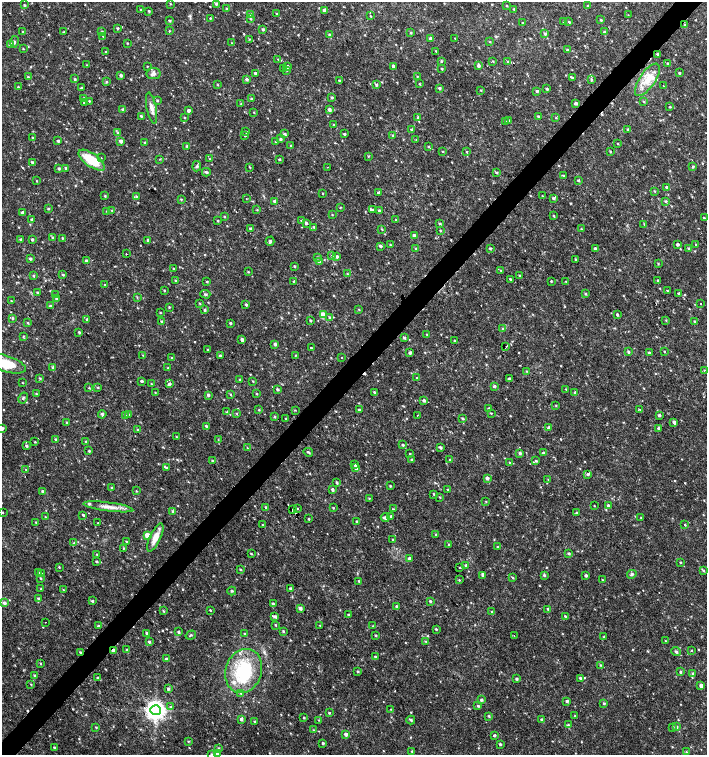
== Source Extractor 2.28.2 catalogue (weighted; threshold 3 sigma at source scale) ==
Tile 10 of 4 x 4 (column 2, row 3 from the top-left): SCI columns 1636-3044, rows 1507-3012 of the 6025 x 6032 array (HDU 1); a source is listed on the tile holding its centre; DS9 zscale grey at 2 x 2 block average (1 PNG px = mean of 2 x 2 image px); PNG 709 x 757 px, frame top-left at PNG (2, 2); each listed source drawn as its Kron ellipse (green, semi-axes under 4 px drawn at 4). Shown black and unused: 4% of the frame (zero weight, under 2 of 3 exposures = <1% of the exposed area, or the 3 px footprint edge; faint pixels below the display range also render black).
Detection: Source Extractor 2.28.2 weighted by HDU 2 'WHT'; one run over the whole footprint, this tile lists its part. Background 0.0176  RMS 0.0034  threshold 0.0152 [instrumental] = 3 sigma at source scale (4.5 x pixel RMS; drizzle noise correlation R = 1.50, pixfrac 1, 0.0396/0.0396 arcsec/px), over >= 5 px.
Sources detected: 734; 1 inside a brighter object's white glare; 11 cosmic-ray / hot-pixel residue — neither listed nor drawn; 2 coinciding with a brighter row at this scale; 7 inside a brighter listed object's ellipse — not listed separately; of the other 713, all 500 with FLUX_AUTO >= 0.504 (the completeness limit of this list) listed and drawn (213 fainter detections not listed), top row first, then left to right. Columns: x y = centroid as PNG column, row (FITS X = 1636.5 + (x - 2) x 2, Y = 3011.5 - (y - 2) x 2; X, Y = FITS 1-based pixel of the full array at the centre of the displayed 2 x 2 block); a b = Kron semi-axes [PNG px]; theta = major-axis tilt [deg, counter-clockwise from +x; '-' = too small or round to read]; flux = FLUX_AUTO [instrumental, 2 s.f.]
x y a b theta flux
170 3 3 2 - 0.57
216 4 3 3 - 1.3
24 5 3 2 - 0.88
587 5 3 2 - 0.56
506 6 2 2 - 0.61
226 9 2 2 - 0.74
514 9 3 3 - 0.72
140 10 2 2 - 0.77
324 10 3 3 - 4.3
149 11 3 2 - 0.9
251 14 3 3 - 1.1
277 14 2 2 - 0.86
628 15 3 2 - 0.61
370 16 3 2 - 0.81
210 18 2 2 - 0.75
250 19 3 3 - 0.81
601 20 4 3 - 1
169 21 3 2 - 1.1
563 21 2 2 - 0.51
569 22 3 2 - 0.81
523 23 2 2 - 0.53
685 25 3 3 - 1
117 28 3 3 - 1
263 29 3 2 - 1.4
102 31 3 2 - 0.58
169 31 2 2 - 1.1
22 32 4 2 - 0.62
64 32 3 2 - 0.78
604 32 3 3 - 1.1
411 33 3 2 - 0.77
545 34 3 3 - 1.3
329 35 3 3 - 1.2
103 36 2 2 - 0.91
430 38 3 3 - 2.3
455 38 2 2 - 0.57
249 39 3 2 - 0.58
14 42 6 3 81 1.1
490 42 3 2 - 0.65
127 43 3 2 - 0.54
232 43 3 2 - 0.53
11 45 3 3 - 2.9
23 49 3 2 - 0.55
567 50 3 2 - 1.3
436 51 2 2 - 0.54
106 52 2 2 - 1.1
658 54 3 2 - 2.1
278 59 3 2 - 0.63
441 61 2 2 - 1
493 61 3 2 - 0.59
508 62 4 3 - 1.3
667 63 2 2 - 0.65
87 65 3 2 - 0.63
147 66 2 2 - 0.52
287 66 3 3 - 2.1
393 66 2 2 - 3
478 66 3 2 - 2.2
284 69 3 2 - 0.67
442 69 3 2 - 0.72
287 70 3 3 - 0.77
255 73 2 2 - 1.4
679 73 3 2 - 0.93
153 74 7 5 8 2.7
121 75 3 3 - 1.8
417 76 2 2 - 0.53
28 77 3 3 - 1
572 78 3 3 - 1.1
75 79 3 3 - 0.89
247 79 3 3 - 1.4
591 79 4 3 - 1.1
647 80 19 8 56 13
106 81 4 3 - 0.8
339 81 4 2 - 1
419 84 3 2 - 0.57
217 85 3 3 - 0.57
376 85 3 3 - 1.4
664 86 2 2 - 0.87
18 87 2 2 - 0.83
82 88 4 2 - 1.1
439 88 3 2 - 1.7
547 89 3 2 - 1.4
481 90 2 2 - 0.67
537 91 3 3 - 1.2
332 97 2 2 - 1.2
84 98 3 2 - 0.8
252 99 2 2 - 2
157 100 3 2 - 0.72
89 101 3 2 - 0.78
644 102 3 2 - 0.65
84 103 3 2 - 0.84
576 103 3 3 - 1.6
241 104 3 2 - 0.5
670 107 3 2 - 0.71
152 108 16 5 -79 5.3
123 109 3 3 - 2.1
329 109 3 3 - 3
189 110 2 2 - 2.6
254 112 3 2 - 0.51
141 116 2 2 - 0.99
184 117 3 2 - 0.65
538 117 3 2 - 1.4
418 118 3 3 - 1.4
556 118 3 2 - 0.57
509 120 3 3 - 0.95
505 121 3 3 - 0.64
333 125 3 2 - 0.75
411 129 3 2 - 0.69
628 129 3 3 - 1.2
246 132 3 2 - 0.91
118 133 4 3 - 0.94
285 134 4 3 - 1
344 134 2 2 - 1.1
245 135 3 2 - 1
393 136 3 3 - 1.2
32 137 2 2 - 0.69
280 139 3 3 - 1.4
416 140 3 3 - 0.59
58 141 2 2 - 1.4
121 141 3 3 - 2.5
276 142 3 3 - 0.71
145 143 3 2 - 1.7
618 144 2 2 - 0.57
187 146 3 3 - 1.1
291 146 3 3 - 0.77
428 146 3 2 - 0.73
442 151 3 2 - 0.53
610 151 3 2 - 0.64
467 152 3 2 - 0.61
368 156 3 2 - 0.61
101 158 2 2 - 0.96
160 159 3 2 - 0.51
210 159 3 3 - 0.73
279 159 3 2 - 0.9
92 160 15 6 -35 25
32 162 3 2 - 1.1
197 166 5 3 - 1.7
693 166 3 3 - 0.88
250 167 3 2 - 0.64
328 167 2 2 - 0.51
59 168 3 3 - 1.3
66 168 3 2 - 1.2
206 172 4 2 - 1.4
496 173 3 3 - 0.76
564 176 3 3 - 0.86
578 180 3 2 - 0.96
36 181 3 2 - 0.54
666 187 3 2 - 1.2
654 191 3 2 - 0.71
378 192 3 3 - 1.2
322 193 2 2 - 0.51
105 196 2 2 - 0.79
136 196 4 3 - 1.1
542 196 2 2 - 0.6
246 198 2 2 - 0.77
553 198 3 3 - 1.4
181 199 3 3 - 0.82
274 201 3 3 - 1.7
666 201 3 3 - 1.1
340 207 3 3 - 0.6
48 209 3 3 - 0.75
112 210 3 2 - 0.58
257 210 3 3 - 0.75
372 210 4 3 - 1.4
379 210 3 3 - 0.83
107 211 3 2 - 1.3
22 213 2 2 - 2.3
332 215 3 2 - 0.55
224 216 3 2 - 0.58
554 216 3 3 - 0.67
704 218 3 2 - 0.88
32 220 3 2 - 2.9
396 220 3 2 - 0.71
217 221 2 2 - 1
302 221 3 3 - 1.5
306 223 3 3 - 1.6
440 224 3 2 - 1.2
644 224 3 2 - 0.54
314 227 3 3 - 0.94
250 228 2 2 - 1.1
382 229 3 2 - 0.54
582 229 3 2 - 0.56
440 230 3 2 - 0.63
414 235 3 3 - 1.8
53 238 3 3 - 1
62 238 3 3 - 0.8
21 239 3 2 - 1.4
32 239 2 2 - 1.5
148 240 2 2 - 1.3
270 241 4 3 - 1.4
390 245 3 2 - 0.81
677 245 2 2 - 1.9
696 245 2 2 - 0.58
380 246 3 3 - 1.6
490 248 3 3 - 0.89
595 248 3 3 - 1.5
688 248 3 3 - 0.95
416 249 4 3 - 0.91
126 254 2 2 - 1.8
332 256 3 3 - 0.94
318 257 3 3 - 1
337 257 2 2 - 2
30 259 3 3 - 1.5
575 259 2 2 - 0.63
86 261 3 2 - 2.3
319 262 3 3 - 2.7
658 263 3 2 - 0.52
294 266 3 3 - 0.89
174 269 2 2 - 1
501 271 3 2 - 0.64
248 272 3 2 - 0.67
347 274 2 2 - 0.59
63 275 3 2 - 0.97
33 276 3 3 - 1.1
520 276 3 2 - 1.1
510 279 2 2 - 0.97
175 280 3 2 - 0.65
658 280 3 2 - 0.84
294 281 3 2 - 0.6
551 281 2 2 - 0.66
566 281 3 3 - 0.62
207 282 2 2 - 0.76
104 284 3 2 - 0.54
164 290 2 2 - 0.68
667 291 3 2 - 0.62
37 292 3 3 - 0.75
679 293 3 2 - 1.2
205 294 5 3 - 0.99
585 294 3 3 - 0.94
55 295 3 3 - 0.69
137 298 3 2 - 0.6
56 299 3 2 - 0.98
11 301 2 2 - 0.56
200 303 3 2 - 0.62
701 304 2 2 - 0.96
246 305 3 3 - 1.3
50 306 3 2 - 1.6
169 307 3 2 - 0.7
359 309 3 2 - 0.52
205 310 3 3 - 1
160 313 3 2 - 0.54
323 315 3 3 - 18
617 315 3 2 - 1.1
329 317 3 3 - 0.73
12 318 3 3 - 0.96
87 319 3 3 - 1.2
666 320 3 3 - 0.55
161 321 3 2 - 0.95
310 321 3 2 - 0.91
695 321 3 2 - 0.58
28 323 3 2 - 0.87
230 323 3 2 - 1
503 329 3 3 - 0.76
79 332 3 3 - 1.1
427 334 3 2 - 0.79
23 336 3 2 - 0.68
404 338 3 3 - 1.1
242 340 2 2 - 2.8
454 341 3 2 - 0.75
275 344 3 3 - 1.5
506 347 3 2 - 2
311 348 2 2 - 4.7
207 349 2 2 - 0.53
628 352 3 3 - 1.2
664 352 2 2 - 0.57
410 353 2 2 - 1.8
649 353 2 2 - 1.3
143 355 3 2 - 0.54
295 355 3 2 - 0.53
220 356 3 3 - 1.2
341 357 2 2 - 1.4
172 358 3 3 - 0.7
5 364 21 8 -17 25
53 367 3 3 - 1.4
168 368 3 2 - 1.2
704 370 2 2 - 0.55
526 371 3 2 - 0.56
416 377 2 2 - 0.8
40 378 3 3 - 0.89
509 379 3 2 - 1.4
240 380 3 3 - 0.98
142 381 2 2 - 1.1
253 381 2 2 - 0.58
22 383 2 2 - 0.51
151 384 3 2 - 0.63
169 384 3 3 - 1.7
494 386 3 2 - 1.5
97 387 3 2 - 0.65
89 388 3 2 - 0.61
277 389 3 3 - 1.2
566 389 3 2 - 0.56
374 392 4 2 - 0.84
155 393 3 2 - 0.51
575 393 2 2 - 2
36 394 3 3 - 0.62
230 394 3 3 - 0.69
257 394 2 2 - 0.69
208 395 3 3 - 1.6
23 398 6 3 61 1.3
424 401 2 2 - 2.1
556 405 3 2 - 0.56
489 408 3 3 - 0.9
259 410 3 2 - 0.62
295 410 3 3 - 0.54
359 410 3 2 - 1.2
640 410 4 2 - 0.6
227 412 3 3 - 0.74
237 413 3 2 - 0.55
491 413 3 2 - 0.64
102 414 4 3 - 2
128 414 3 3 - 0.79
125 415 3 2 - 0.62
417 415 2 2 - 0.54
659 415 2 2 - 1.7
275 417 3 2 - 0.7
463 418 3 2 - 1.1
286 419 3 2 - 0.86
67 422 3 2 - 0.75
674 422 3 2 - 2.6
206 426 3 2 - 1
549 427 3 3 - 1.5
2 428 3 3 - 2.4
658 428 3 2 - 1.4
138 430 3 2 - 0.65
177 437 3 2 - 0.58
56 440 3 2 - 1.2
218 440 3 2 - 0.58
86 441 3 2 - 0.59
35 442 2 2 - 0.56
403 445 2 2 - 1.2
26 446 3 3 - 1.5
440 447 3 2 - 1.7
247 448 3 2 - 0.58
89 451 3 2 - 0.95
308 452 5 2 - 1
520 453 3 3 - 1.4
543 453 3 3 - 1.6
410 454 2 2 - 0.62
411 460 3 2 - 0.91
450 460 3 2 - 0.78
212 461 3 2 - 0.93
536 461 3 3 - 1
510 462 3 2 - 0.51
355 465 3 3 - 1.6
166 468 4 3 - 1.3
356 468 3 3 - 4.3
26 469 3 2 - 0.51
588 474 3 3 - 1.4
487 478 3 3 - 2.3
548 479 3 2 - 0.54
337 483 3 2 - 1.2
390 486 3 2 - 0.77
111 488 3 2 - 0.77
332 490 3 3 - 1.6
448 490 3 3 - 0.66
42 491 3 3 - 1.5
136 491 3 2 - 0.52
434 494 3 3 - 0.76
440 497 3 2 - 0.72
369 498 3 2 - 0.62
486 502 3 2 - 0.55
594 506 2 2 - 0.54
608 506 3 2 - 1.4
108 507 25 4 -7 6.9
265 507 3 2 - 0.86
297 508 3 3 - 0.74
333 508 3 2 - 0.6
393 509 3 3 - 0.74
292 510 2 2 - 2.5
172 511 3 3 - 0.99
2 512 2 2 - 0.56
577 513 3 3 - 0.76
83 515 2 2 - 0.95
45 517 3 2 - 0.55
390 517 3 3 - 2.3
385 518 4 3 - 3
641 518 3 2 - 0.59
309 519 3 3 - 0.66
356 521 3 2 - 0.67
36 522 3 2 - 0.6
98 523 2 2 - 1
262 525 2 2 - 0.53
685 525 3 2 - 0.68
436 534 3 3 - 0.82
147 535 3 3 - 8.4
155 538 15 5 65 8.4
393 540 3 2 - 0.69
126 541 3 2 - 0.73
74 543 3 3 - 0.69
449 544 3 2 - 0.56
498 547 3 2 - 0.65
123 548 3 2 - 0.56
569 553 3 3 - 1.2
96 554 3 2 - 0.52
251 554 3 2 - 0.67
409 559 3 3 - 3.1
96 561 2 2 - 1.1
681 563 2 2 - 0.63
466 565 3 3 - 1.4
59 567 3 2 - 0.59
460 568 2 2 - 1.5
240 569 3 2 - 0.86
703 571 3 3 - 0.97
38 573 3 3 - 1.1
42 574 3 2 - 0.61
632 574 5 3 - 1.8
544 575 3 3 - 1.5
586 575 2 2 - 1.7
483 576 4 3 - 0.93
512 577 3 3 - 0.75
40 578 3 2 - 0.72
459 580 3 3 - 0.74
602 580 3 2 - 0.53
359 581 3 3 - 1.1
290 588 3 3 - 1
41 589 3 2 - 0.6
63 590 2 2 - 0.51
232 591 4 3 - 0.88
38 599 4 3 - 1.3
92 601 2 2 - 1.3
430 601 3 2 - 1.1
4 603 3 3 - 2.5
273 604 3 3 - 1.3
396 606 3 3 - 0.94
300 608 3 2 - 3.1
548 609 3 3 - 1.2
210 610 2 2 - 0.68
163 611 4 3 - 0.79
492 612 3 2 - 0.65
348 615 3 2 - 1
565 616 2 2 - 0.78
275 617 3 3 - 1.2
45 622 2 2 - 0.76
275 625 3 2 - 0.7
320 625 3 2 - 0.54
98 626 3 3 - 1.3
373 626 3 2 - 0.53
436 629 3 2 - 0.88
283 631 3 2 - 0.88
178 632 3 2 - 1.2
146 633 3 3 - 1
245 634 3 3 - 0.74
191 635 5 3 - 1
376 635 3 2 - 0.82
514 636 2 2 - 0.92
604 637 3 2 - 1.1
426 641 3 2 - 0.65
665 641 2 2 - 0.52
149 642 4 3 - 1.1
113 650 3 2 - 2.1
127 650 3 3 - 1
691 650 3 2 - 0.65
80 652 3 2 - 0.88
676 652 5 3 - 1.4
375 656 3 3 - 0.84
166 659 3 2 - 1.3
40 664 3 2 - 0.52
600 665 3 3 - 0.69
244 671 22 18 71 50
358 671 3 2 - 0.96
680 672 3 3 - 1.2
693 673 3 3 - 0.96
34 675 3 3 - 1.1
98 678 2 2 - 1.1
580 678 4 3 - 1.5
516 679 3 3 - 1.1
31 684 3 2 - 0.56
701 685 3 2 - 3.4
168 689 3 3 - 1.4
241 693 3 3 - 0.89
481 700 3 3 - 1.5
567 701 3 2 - 1.7
604 703 3 2 - 1.2
478 706 4 3 - 1.1
171 707 3 3 - 0.88
391 709 3 2 - 0.5
156 710 5 5 - 500
329 713 3 2 - 0.82
489 716 3 2 - 0.99
575 716 3 2 - 0.86
304 717 2 2 - 0.81
241 719 3 3 - 2.1
542 719 3 2 - 1.3
319 720 3 2 - 0.51
411 720 4 3 - 1.1
255 722 3 2 - 1
568 725 3 3 - 1.1
96 727 3 2 - 0.64
672 727 3 2 - 0.56
676 727 3 3 - 1.8
314 730 3 2 - 0.59
346 734 3 2 - 2.6
494 735 2 2 - 1.2
188 741 3 2 - 0.56
323 743 2 2 - 1.2
500 744 2 2 - 1.1
54 747 3 2 - 0.75
219 748 3 3 - 0.86
412 752 3 3 - 0.78
686 752 3 2 - 0.66
217 753 3 3 - 3.1
212 754 3 3 - 0.67
Overlapping masked pixels (flux is a lower limit): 2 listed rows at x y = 113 650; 80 652
Isophote crosses this tile's border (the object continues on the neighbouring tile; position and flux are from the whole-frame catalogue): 4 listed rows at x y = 5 364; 2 428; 217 753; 212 754
Diffuse or blended objects may show on this block-average render without a row.